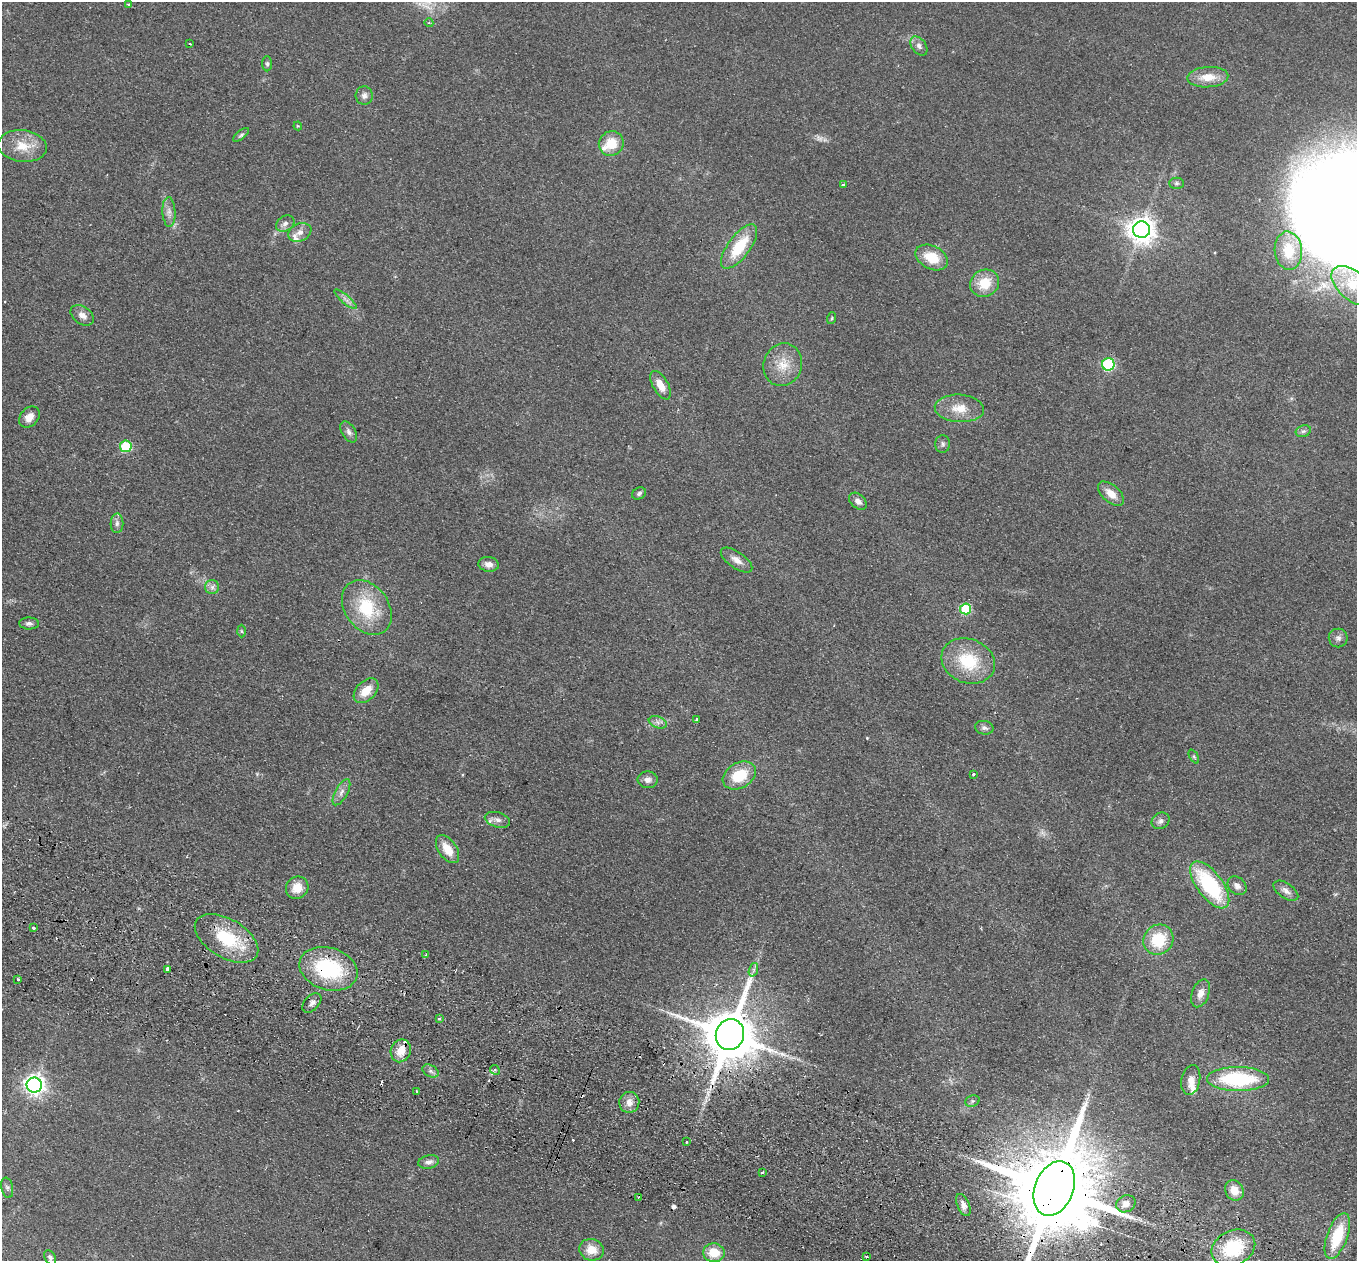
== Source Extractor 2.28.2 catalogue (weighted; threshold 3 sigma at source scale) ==
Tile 6 of 4 x 4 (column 2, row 2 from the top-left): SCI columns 1378-2732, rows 2836-4094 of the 5464 x 5543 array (HDU 1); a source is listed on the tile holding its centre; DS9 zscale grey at full resolution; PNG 1359 x 1263 px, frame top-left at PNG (2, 2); each listed source drawn as its Kron ellipse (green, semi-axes under 4 px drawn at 4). Shown black and unused: <1% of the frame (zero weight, under 2 of 3 exposures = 3% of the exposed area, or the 3 px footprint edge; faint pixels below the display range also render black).
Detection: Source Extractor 2.28.2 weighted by HDU 2 'WHT'; one run over the whole footprint, this tile lists its part. Background 0.114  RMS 0.011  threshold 0.0476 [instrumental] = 3 sigma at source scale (4.5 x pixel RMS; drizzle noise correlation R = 1.50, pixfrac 1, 0.05/0.05 arcsec/px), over >= 5 px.
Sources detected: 114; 1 too faint to see at this stretch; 10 cosmic-ray / hot-pixel residue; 1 long thin detection or spike segment (spike, bleed or trail) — neither listed nor drawn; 3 inside a brighter listed object's ellipse — not listed separately; the other 99 listed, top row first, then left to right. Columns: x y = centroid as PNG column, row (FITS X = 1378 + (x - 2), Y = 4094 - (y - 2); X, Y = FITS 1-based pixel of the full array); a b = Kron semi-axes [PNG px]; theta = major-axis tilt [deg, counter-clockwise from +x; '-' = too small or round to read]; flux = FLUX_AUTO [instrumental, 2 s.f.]
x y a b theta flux
129 5 4 3 - 8.8
429 23 4 3 - 1.3
190 44 3 2 - 0.89
919 46 10 7 -53 4.6
267 64 7 5 -89 2.1
1208 77 20 10 4 17
364 96 9 8 - 4.6
298 126 4 4 - 1.1
241 135 9 4 39 2.3
611 144 13 12 - 23
22 146 24 16 -7 24
1177 183 7 5 0 2.3
843 185 3 3 - 2.9
169 212 15 6 -87 6.3
285 223 10 7 33 4.6
1141 230 8 8 - 1100
300 232 12 8 23 7
739 247 26 11 53 41
1288 251 19 13 -84 31
932 258 17 11 -27 26
985 283 15 13 28 25
1353 286 25 14 -40 32
345 299 14 4 -40 4.7
82 315 13 8 -35 7
832 318 6 3 71 1.3
1108 364 6 6 - 120
783 365 22 19 70 23
661 385 16 7 -60 13
959 408 24 13 -3 21
29 417 12 9 47 9.2
1303 431 8 5 19 2.7
349 432 11 7 -58 4.2
943 444 9 7 -89 3.1
126 446 6 5 - 65
639 493 7 5 31 2.4
1111 494 15 8 -42 13
858 501 10 7 -41 5.7
117 523 10 6 89 4
737 560 18 8 -34 8.2
489 564 10 7 -9 7.1
212 587 7 7 - 3.9
367 608 30 22 -54 55
966 609 5 5 - 61
29 623 10 6 -2 4
241 631 6 4 -88 1.5
1338 638 9 9 - 4.6
968 661 27 22 -22 50
366 691 15 9 44 18
697 719 4 3 - 2.8
658 722 9 5 -21 4
984 728 9 6 -12 3.6
1194 757 7 4 -63 1.7
973 774 3 3 - 2.5
739 776 18 12 30 33
648 780 10 8 -4 5.6
341 792 14 6 61 6
497 820 13 7 -16 5.3
1161 821 9 7 33 4.1
447 849 16 9 -56 18
1210 885 28 12 -53 100
1237 886 11 8 -43 5.7
297 888 12 10 42 15
1286 891 14 7 -34 6.4
34 928 3 3 - 3.7
227 938 35 19 -31 55
1158 940 16 14 45 41
426 955 3 3 - 1.8
167 969 4 4 - 10
328 969 30 21 -16 88
753 970 7 4 71 2.5
18 979 3 3 - 2.7
1201 993 14 8 70 8.4
312 1003 11 7 46 4.6
439 1019 4 2 - 1.2
730 1035 15 14 - 6700
401 1051 11 10 - 14
495 1070 5 4 - 2
430 1071 9 5 -28 3.1
1238 1079 31 12 0 87
1191 1080 15 9 79 8
34 1085 7 7 - 620
417 1091 3 3 - 2.1
972 1101 7 5 21 2.2
629 1102 10 10 - 8.2
686 1142 3 2 - 1.5
429 1162 10 6 12 4.7
762 1172 3 3 - 1.5
7 1188 10 5 -79 3
1054 1188 28 19 68 21000
1234 1190 10 9 - 13
638 1197 2 2 - 1
1126 1204 10 8 24 7.9
963 1205 12 6 -66 5.7
1337 1236 24 10 70 43
1233 1248 23 17 24 64
592 1250 12 11 - 14
714 1253 11 9 -6 20
50 1257 8 5 -61 2.9
867 1257 3 3 - 2.5
Overlapping masked pixels (flux is a lower limit): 3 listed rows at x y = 328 969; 730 1035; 1054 1188
Isophote crosses this tile's border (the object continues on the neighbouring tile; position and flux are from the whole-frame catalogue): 2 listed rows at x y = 1353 286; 1054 1188